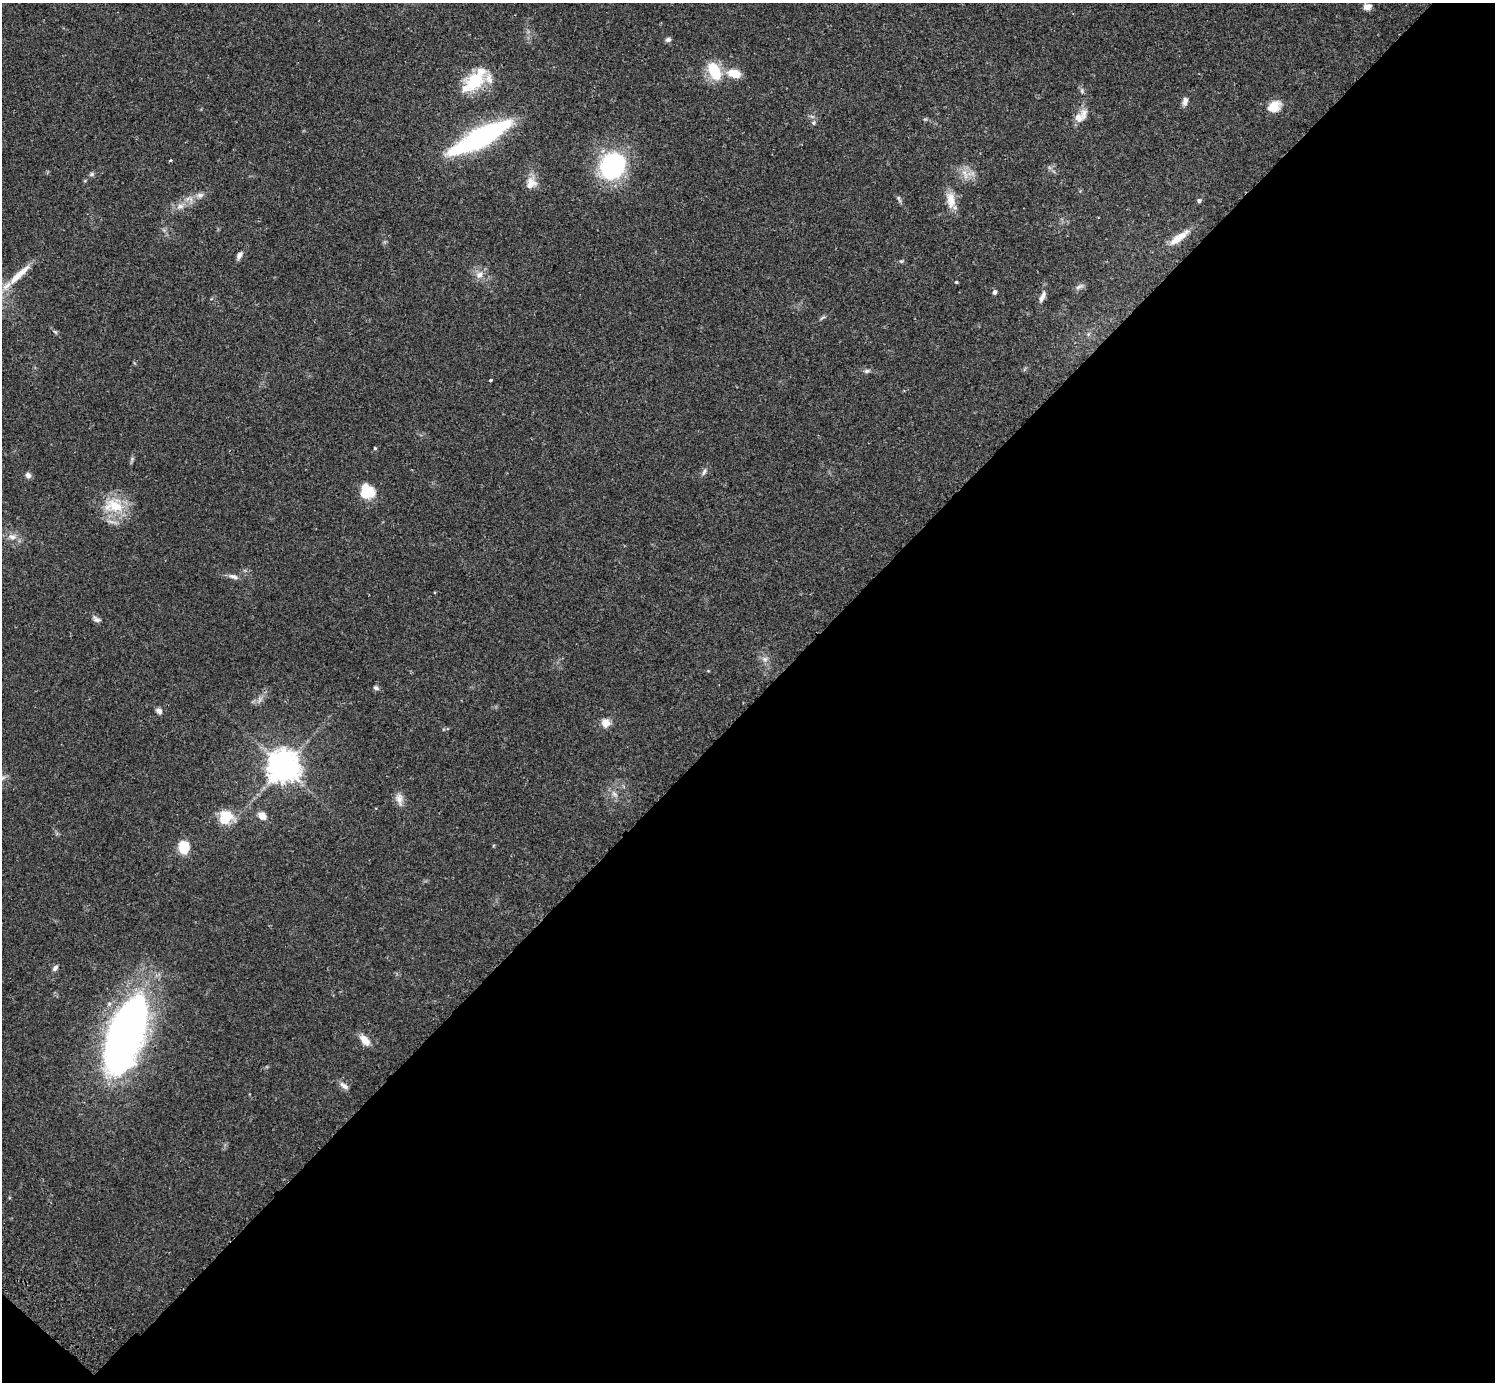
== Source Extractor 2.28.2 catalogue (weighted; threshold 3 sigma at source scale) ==
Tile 15 of 4 x 4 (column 3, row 4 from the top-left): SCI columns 3031-4523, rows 205-1584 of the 6063 x 6071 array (HDU 1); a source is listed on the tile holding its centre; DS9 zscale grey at full resolution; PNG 1497 x 1384 px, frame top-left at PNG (2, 3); no overlay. Shown black and unused: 49% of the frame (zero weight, under 2 of 3 exposures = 3% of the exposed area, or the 3 px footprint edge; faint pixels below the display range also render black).
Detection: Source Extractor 2.28.2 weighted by HDU 2 'WHT'; one run over the whole footprint, this tile lists its part. Background 0.0823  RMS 0.0059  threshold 0.0265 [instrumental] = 3 sigma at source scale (4.5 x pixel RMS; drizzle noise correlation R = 1.50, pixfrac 1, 0.05/0.05 arcsec/px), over >= 5 px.
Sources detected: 62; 5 inside a brighter listed object's ellipse — not listed separately; the other 57 listed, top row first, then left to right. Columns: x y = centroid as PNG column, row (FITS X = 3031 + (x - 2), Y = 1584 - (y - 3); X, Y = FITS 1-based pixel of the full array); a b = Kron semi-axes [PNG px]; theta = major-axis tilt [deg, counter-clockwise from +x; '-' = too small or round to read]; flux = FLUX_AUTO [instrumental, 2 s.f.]
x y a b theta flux
1367 7 9 6 4 3.6
668 40 7 5 16 1.6
714 71 24 14 -64 17
734 73 14 9 -13 9.5
474 82 26 21 35 21
1185 101 11 6 79 2.6
1273 106 21 11 29 7.3
1079 118 13 11 -71 4.8
813 123 6 5 - 1.2
480 138 47 11 28 170
171 160 4 3 - 0.74
612 166 21 18 50 87
92 174 7 5 17 1.2
965 174 17 6 -72 3.6
531 183 15 13 69 6
200 195 10 7 26 2.5
899 198 10 4 -57 1.3
951 200 20 10 -83 8.1
1199 201 5 5 - 1.2
180 206 10 6 14 2.9
1179 238 32 8 36 8.3
239 255 10 6 57 2.2
901 261 5 5 - 0.72
19 274 40 8 43 12
479 275 10 9 - 3.8
956 282 4 3 - 0.57
1079 287 13 5 24 1.6
995 292 6 5 - 1.4
1042 297 15 6 66 3.1
823 317 8 3 19 0.98
55 332 6 4 -19 0.79
1088 334 6 4 71 0.9
867 371 9 5 7 1.5
490 380 3 2 - 0.92
375 448 3 3 - 0.69
132 459 6 5 - 0.97
704 472 9 5 65 1.6
28 475 7 6 - 2.1
367 491 15 14 - 16
114 506 28 19 -3 20
12 537 12 6 -6 3.3
233 576 13 6 -18 2.5
96 619 11 6 -29 2
765 659 7 7 - 2
376 688 7 5 -31 1.5
159 711 8 6 -38 2.1
605 723 10 10 - 5
283 767 9 9 - 1000
614 794 9 6 -54 2.1
399 799 18 8 -79 4.1
226 816 16 14 52 13
262 816 8 7 - 5.3
184 847 13 10 -86 13
55 968 8 5 47 1.7
126 1033 67 28 71 350
365 1040 15 8 -49 5.9
344 1086 13 6 -37 2.7